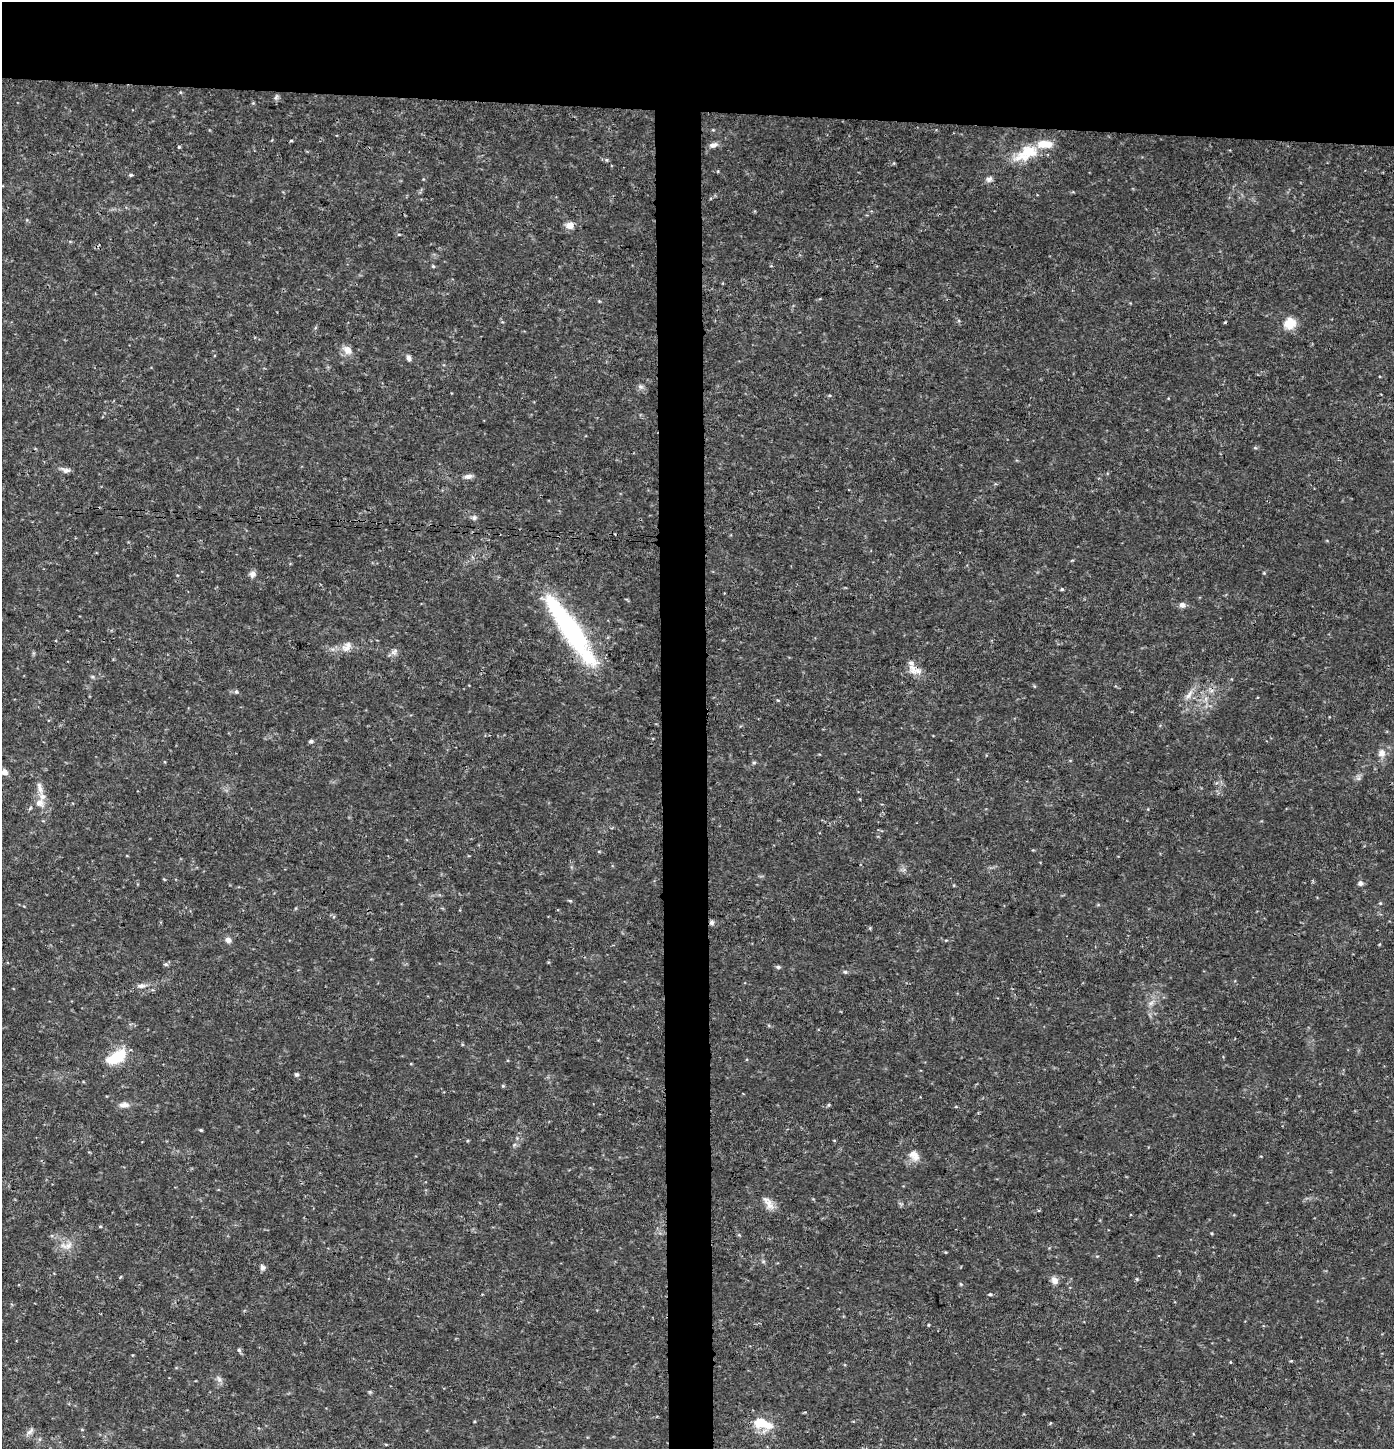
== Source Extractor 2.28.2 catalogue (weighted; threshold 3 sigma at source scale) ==
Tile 2 of 3 x 3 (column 2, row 1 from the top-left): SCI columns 1606-2997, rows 2897-4343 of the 4603 x 4354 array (HDU 1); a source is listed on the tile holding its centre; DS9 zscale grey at full resolution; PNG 1396 x 1451 px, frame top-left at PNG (2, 2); no overlay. Shown black and unused: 11% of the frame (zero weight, under 3 of 4 exposures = <1% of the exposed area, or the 3 px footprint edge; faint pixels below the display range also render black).
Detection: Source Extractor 2.28.2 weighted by HDU 2 'WHT'; one run over the whole footprint, this tile lists its part. Background 0.0301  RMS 0.0037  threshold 0.0167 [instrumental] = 3 sigma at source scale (4.5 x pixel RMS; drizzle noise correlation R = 1.50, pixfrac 1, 0.0396/0.0396 arcsec/px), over >= 5 px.
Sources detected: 74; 1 cosmic-ray / hot-pixel residue — not listed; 3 inside a brighter listed object's ellipse — not listed separately; the other 70 listed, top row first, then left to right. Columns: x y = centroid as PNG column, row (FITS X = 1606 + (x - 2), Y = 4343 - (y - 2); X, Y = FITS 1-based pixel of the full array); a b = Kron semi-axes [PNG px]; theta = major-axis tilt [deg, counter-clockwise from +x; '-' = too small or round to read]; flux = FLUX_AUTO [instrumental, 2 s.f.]
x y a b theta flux
276 97 8 5 63 0.85
291 141 5 3 - 0.35
713 145 11 6 14 1.7
179 147 5 4 - 0.43
1027 153 30 13 29 14
606 160 5 3 - 0.42
131 175 4 4 - 0.58
989 179 9 7 36 1.3
570 225 5 5 - 6.2
399 234 5 3 - 0.32
433 266 5 3 - 0.39
1289 323 11 10 - 7.1
347 350 12 9 -43 3.1
409 358 7 5 -67 1.1
640 387 8 7 - 1.1
1255 448 6 4 16 0.46
66 470 12 6 -15 1.5
468 476 12 6 8 1.6
474 518 7 7 - 0.98
252 574 8 8 - 1.6
1062 589 4 4 - 0.44
1182 605 8 8 - 1.3
570 630 92 18 -56 62
347 647 16 11 47 3.2
394 652 11 7 50 1.5
913 669 17 12 -66 4.2
1034 686 6 3 -71 0.35
1211 691 8 5 58 1.2
236 692 6 5 - 0.62
1189 695 18 6 53 2.8
778 700 5 3 - 0.36
311 741 6 4 15 0.65
1382 753 10 10 - 2.6
754 763 6 4 1 0.5
4 772 5 5 - 2.7
1358 778 7 6 - 0.92
40 788 21 7 -74 3.5
39 803 15 12 -24 4.1
1360 883 7 6 - 1
570 901 6 4 -2 0.44
1380 903 5 4 - 0.42
712 923 6 6 - 0.96
228 940 8 7 - 1.5
166 964 6 5 - 0.67
778 967 7 4 -10 0.74
845 972 5 5 - 0.56
141 986 12 6 2 1.7
1151 1003 8 5 45 1.2
117 1057 22 11 29 14
296 1074 6 5 - 0.67
503 1086 5 4 - 0.42
124 1105 13 7 -2 2.1
829 1105 6 4 88 0.42
201 1130 4 4 - 0.5
514 1145 6 4 46 0.65
914 1155 16 11 -51 3.6
768 1203 22 9 -55 3.3
100 1226 5 3 - 0.32
67 1245 21 10 8 3.8
262 1267 8 6 -86 1.2
1054 1280 10 8 -60 2
961 1284 6 4 -88 0.41
990 1294 5 4 - 0.52
928 1325 4 3 - 0.36
239 1350 6 5 - 0.67
219 1379 8 6 -62 1.2
370 1392 6 4 -44 0.47
762 1423 19 15 -15 8.8
82 1429 5 3 - 0.32
30 1431 12 6 42 1.5
Overlapping masked pixels (flux is a lower limit): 3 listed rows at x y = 570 630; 913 669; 712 923